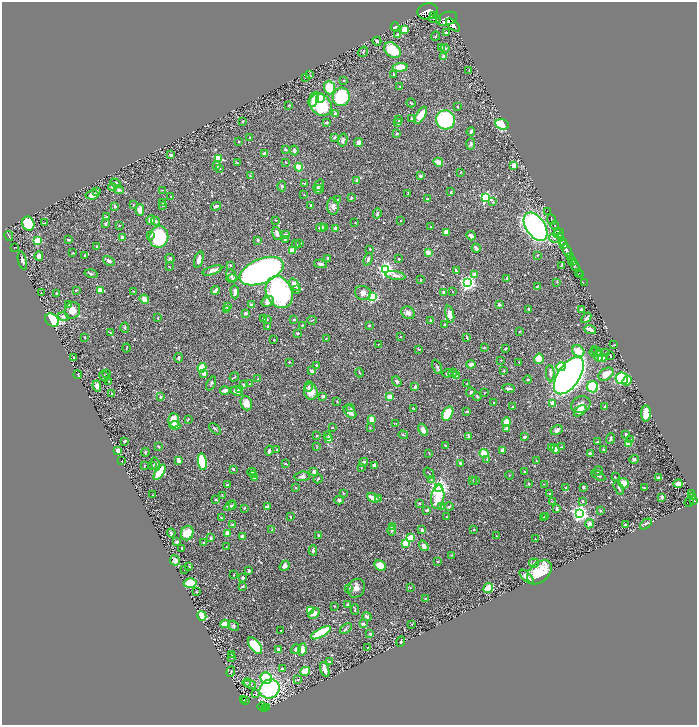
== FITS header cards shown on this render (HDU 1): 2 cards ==
NAXIS1  =                 1389
NAXIS2  =                 1445

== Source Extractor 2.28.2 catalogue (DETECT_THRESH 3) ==
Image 1389 x 1445 px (HDU 1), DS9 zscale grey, zoomed out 1/2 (1 PNG px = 2 x 2 image px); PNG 699 x 727 px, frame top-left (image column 1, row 1445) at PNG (2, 2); each listed source drawn as its Kron ellipse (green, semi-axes under 4 px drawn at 4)
Background 0.711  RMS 0.014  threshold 0.0426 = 3 sigma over >= 5 px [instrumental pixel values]
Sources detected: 643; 28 cannot appear on this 1/2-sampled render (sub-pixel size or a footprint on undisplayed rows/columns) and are neither listed nor drawn; of the other 615, the 500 brightest by FLUX_AUTO listed and drawn (115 fainter detections omitted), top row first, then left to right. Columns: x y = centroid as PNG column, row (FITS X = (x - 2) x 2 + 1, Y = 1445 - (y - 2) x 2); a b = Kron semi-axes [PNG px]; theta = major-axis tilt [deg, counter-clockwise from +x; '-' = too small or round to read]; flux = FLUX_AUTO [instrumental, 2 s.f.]
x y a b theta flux
428 11 10 8 11 6300
433 16 4 3 - 1600
435 19 6 2 -7 900
447 19 11 6 20 8200
453 25 8 4 -42 5500
395 27 4 2 - 6.3
404 29 4 3 - 32
446 33 2 2 - 15
397 35 3 2 - 5.6
436 36 4 2 - 2
377 41 4 3 - 5.5
442 47 2 2 - 2.1
445 48 4 2 - 5.5
392 50 9 6 -39 89
363 52 5 3 - 3.1
444 57 4 3 - 8.5
400 67 7 4 5 52
469 71 4 2 - 1.5
394 74 3 3 - 2.3
310 75 3 2 - 1.5
306 77 3 2 - 1.7
344 81 2 2 - 4.4
400 87 3 2 - 1.6
329 88 7 5 -86 89
341 97 9 8 - 180
320 98 5 4 - 34
314 99 8 4 72 29
411 103 5 3 - 2.9
289 105 4 2 - 2
321 105 12 10 -46 230
458 107 3 2 - 2.6
336 114 3 3 - 9.4
421 115 9 4 58 45
411 118 4 2 - 2.5
399 120 3 2 - 1.4
445 120 9 9 - 260
242 121 3 2 - 3.5
326 122 3 2 - 7.2
398 123 3 2 - 5.2
502 124 7 5 -22 140
471 132 4 2 - 4.8
397 134 4 2 - 3.2
250 137 2 2 - 1.7
334 138 4 2 - 2.3
343 140 7 4 77 8.6
239 141 2 2 - 2.6
358 142 4 4 - 13
471 144 6 4 86 6.4
285 149 4 3 - 3.5
294 150 5 3 - 9
265 154 3 3 - 14
171 155 3 2 - 4.2
219 158 3 3 - 150
237 162 4 2 - 2.7
286 162 2 2 - 1.8
438 162 5 3 - 36
217 166 4 3 - 4.3
513 166 3 3 - 26
299 167 4 3 - 43
220 168 3 2 - 1.6
460 172 2 2 - 1.8
250 176 3 2 - 2.3
420 176 3 3 - 7.9
357 181 3 2 - 8.5
116 183 6 4 -33 9
305 183 4 3 - 4.2
319 185 6 3 52 6.6
282 186 5 4 - 4.1
112 187 4 3 - 4
319 189 5 3 - 12
119 190 5 3 - 4.2
162 190 3 2 - 1.8
97 191 3 2 - 6.5
451 192 4 2 - 1.7
408 193 3 3 - 2.4
92 195 6 4 11 15
304 195 3 2 - 1.8
170 196 3 2 - 1.6
351 198 4 2 - 4.2
486 198 3 3 - 330
427 199 3 2 - 4.1
337 200 3 2 - 2.8
493 202 3 3 - 2.7
163 203 3 2 - 1.6
133 205 3 2 - 1.7
311 205 2 2 - 4.4
115 206 4 3 - 4.5
163 206 3 2 - 1.5
216 206 5 3 - 7.5
333 206 8 6 -82 12
140 210 6 4 89 19
547 211 2 1 - 31
377 214 5 3 - 4
107 217 3 2 - 2.6
151 220 5 4 - 17
276 220 3 3 - 1.6
551 220 6 2 -67 2000
155 221 4 3 - 5
401 221 2 2 - 3.2
355 222 2 2 - 2.1
44 223 3 2 - 1.7
28 224 7 6 - 94
105 224 2 2 - 10
119 225 2 2 - 1.6
555 226 5 2 - 1400
325 227 3 3 - 3.7
431 227 2 2 - 1.9
535 227 15 9 -55 750
321 228 5 3 - 11
335 229 2 2 - 21
557 231 3 2 - 400
446 232 4 4 - 21
277 234 7 3 -73 16
559 234 5 2 - 200
150 235 4 3 - 3.5
286 235 3 3 - 7.3
9 236 5 1 - 3.4
471 236 5 3 - 11
560 236 4 2 - 670
122 237 2 2 - 14
159 237 11 9 79 220
554 238 5 4 - 5.1
285 239 4 2 - 1.8
68 240 3 2 - 3.8
258 240 3 2 - 4.4
37 241 3 3 - 120
563 241 3 3 - 670
300 243 3 2 - 2.6
296 244 4 2 - 3
563 244 3 3 - 610
97 246 4 2 - 1.8
15 247 2 1 - 1.5
476 248 5 2 - 12
370 249 2 2 - 2.3
293 250 4 3 - 35
567 250 6 2 -67 3700
428 252 3 3 - 15
73 253 3 2 - 3.2
85 255 2 2 - 2.3
537 255 3 2 - 1.8
39 256 5 3 - 10
570 256 2 2 - 450
328 258 3 2 - 2.1
170 259 5 4 - 3.7
368 259 6 4 66 6.6
399 259 3 2 - 2.3
572 259 3 2 - 680
199 260 8 4 72 17
22 261 9 3 -76 10
109 261 6 4 -32 8.6
573 261 2 1 - 410
320 264 6 3 -10 11
230 265 3 3 - 3.4
561 265 3 1 - 2.3
575 266 5 2 - 360
169 267 2 2 - 1.4
212 270 10 4 19 16
386 270 4 4 - 890
456 270 4 3 - 3.2
261 271 23 12 22 1400
579 273 2 2 - 67
91 274 7 3 -15 6
231 275 7 4 -64 9.3
395 275 10 3 -10 11
475 275 4 3 - 31
580 275 2 1 - 22
232 279 5 3 - 3.2
507 279 4 2 - 8.4
421 280 2 2 - 1.8
557 282 3 2 - 1.8
467 283 4 4 - 880
584 283 2 1 - 17
294 285 7 4 -55 27
537 287 3 3 - 2
76 290 3 2 - 1.9
100 290 3 3 - 21
215 290 4 3 - 11
297 290 3 3 - 2.4
134 291 3 2 - 1.6
235 292 7 3 -86 12
279 292 16 13 -64 360
452 292 2 1 - 1.7
41 293 2 1 - 1.5
56 293 2 2 - 1.5
363 293 8 7 - 13
444 293 4 3 - 11
373 297 3 3 - 260
144 299 5 4 - 24
268 301 6 5 - 18
68 304 3 3 - 4
252 305 4 2 - 7
499 305 2 2 - 19
227 307 4 3 - 8.5
529 309 4 2 - 3
581 309 2 2 - 16
72 310 8 7 - 25
226 310 3 3 - 4.5
245 313 3 2 - 6.5
408 313 7 6 - 13
450 314 8 4 -76 27
63 317 5 3 - 11
158 318 2 2 - 1.5
586 318 6 3 49 5.4
264 319 4 3 - 9.7
267 319 3 3 - 2.4
52 320 8 5 -40 230
294 320 4 3 - 5.1
312 320 5 1 - 1.6
430 320 3 3 - 3.4
302 325 2 2 - 3
369 325 2 2 - 3
445 325 2 2 - 3.5
268 327 3 2 - 4.9
125 328 5 3 - 2.3
590 329 6 2 -23 15
520 331 3 2 - 1.7
110 333 3 2 - 1.6
297 333 4 3 - 2.5
400 336 2 2 - 1.4
84 337 2 2 - 2.8
467 338 2 2 - 2.6
326 339 3 2 - 1.4
274 340 2 2 - 1.9
378 344 2 1 - 1.6
613 345 4 2 - 1.8
484 347 4 3 - 2.6
126 348 4 2 - 2.1
419 349 4 3 - 2.2
505 349 3 2 - 5.7
578 351 6 5 - 44
597 351 6 3 -46 4.9
594 352 4 3 - 3.3
606 352 3 3 - 1.9
598 356 5 4 - 20
610 356 4 1 - 2.4
74 358 2 2 - 2.3
179 358 4 3 - 3.6
602 358 4 3 - 29
539 359 5 4 - 59
501 360 3 2 - 1.9
289 362 3 2 - 1.6
519 362 3 2 - 1.6
471 364 4 3 - 19
316 365 2 2 - 4.2
437 367 7 2 -64 4.2
561 367 5 4 - 41
202 368 5 4 - 94
312 371 4 3 - 4.9
504 371 2 2 - 2.2
106 373 2 2 - 2
204 373 4 3 - 14
359 373 4 2 - 2.9
448 373 5 3 - 7.1
453 373 4 4 - 5.7
550 373 8 4 -86 8.3
606 374 8 5 34 34
78 375 4 1 - 4.2
104 376 6 2 -59 3.7
456 376 3 3 - 15
569 376 21 11 56 2700
234 377 5 3 - 2.6
622 378 6 6 - 160
258 379 3 3 - 2
528 379 4 3 - 2.1
109 381 3 2 - 1.6
397 381 6 4 -54 5.7
627 381 5 4 - 27
211 383 7 3 65 3.7
243 384 3 2 - 3.2
250 384 2 2 - 2.2
467 384 2 2 - 1.8
97 386 5 4 - 13
309 387 5 4 - 4.1
415 387 4 3 - 9.3
593 387 5 5 - 240
508 388 6 2 -9 6.1
239 389 3 3 - 6.3
225 390 5 3 - 14
237 391 6 3 -24 20
311 391 8 7 - 39
471 392 5 3 - 3.2
484 393 2 2 - 1.4
112 394 2 2 - 5.7
323 396 2 2 - 13
477 396 4 3 - 2.3
160 397 4 3 - 3.7
389 397 4 3 - 20
337 402 2 2 - 2.6
494 402 2 2 - 2.3
246 403 7 5 -69 21
553 404 3 2 - 47
581 405 10 8 22 24
512 407 2 2 - 7.5
605 407 4 2 - 2.5
351 408 3 2 - 5.4
414 409 3 3 - 1.6
467 411 3 2 - 2.3
580 411 7 4 39 25
350 412 7 5 -50 13
646 413 8 5 89 52
448 414 7 5 62 100
188 419 3 2 - 2
174 420 7 5 -87 34
372 420 4 3 - 33
506 422 4 3 - 38
396 424 3 2 - 1.7
175 425 5 4 - 68
332 427 2 2 - 1.9
370 428 3 3 - 1.9
506 428 4 3 - 7.4
215 429 7 2 -43 4.1
423 430 6 3 -59 19
556 430 6 4 28 9.8
626 434 3 2 - 7.2
317 435 2 2 - 4.1
328 435 4 3 - 2.5
403 435 5 2 - 2.6
469 436 4 2 - 3.4
524 437 3 2 - 6.4
610 438 5 3 - 4.2
329 439 4 3 - 20
630 439 4 3 - 2.7
124 441 3 2 - 3.5
597 442 4 2 - 2.5
629 443 4 3 - 20
445 445 3 2 - 1.9
158 446 2 2 - 4
317 446 3 1 - 1.5
551 447 4 3 - 3.2
561 447 4 3 - 2.2
555 449 4 3 - 16
277 450 3 3 - 2.6
503 450 4 4 - 13
604 450 3 2 - 6.3
118 451 4 3 - 43
269 451 5 2 - 7.6
145 452 4 3 - 2.1
429 453 2 2 - 1.9
484 453 4 4 - 50
590 453 2 2 - 6.5
487 459 3 3 - 2.6
634 459 5 4 - 5.1
178 460 4 2 - 21
122 461 2 2 - 1.8
536 461 2 2 - 1.9
202 462 8 4 -81 170
363 462 4 3 - 6.7
460 463 3 3 - 5.5
156 464 6 3 -74 7.2
286 464 3 2 - 3
144 465 3 2 - 1.5
374 465 3 3 - 7
153 466 3 3 - 2.5
361 467 3 2 - 2
233 469 3 2 - 7
598 471 5 3 - 2.9
160 472 9 4 56 77
252 472 4 3 - 11
314 472 3 3 - 7.9
525 472 4 3 - 2.6
429 473 6 2 -52 2.8
253 475 3 3 - 2.6
509 475 4 2 - 1.6
302 476 8 5 5 9.7
598 476 8 3 -31 5.3
615 477 2 2 - 2
255 478 3 2 - 12
659 478 4 2 - 8.7
318 479 4 2 - 3.6
431 479 4 3 - 2.7
472 481 3 2 - 1.5
476 481 3 2 - 1.7
623 483 5 5 - 34
529 484 2 2 - 9.7
544 484 3 2 - 1.6
678 484 5 3 - 49
227 485 2 2 - 3.7
439 487 4 4 - 1200
583 487 4 3 - 3.8
296 488 2 2 - 1.7
566 488 3 3 - 2.2
619 488 7 3 -60 5.1
644 488 2 2 - 2.3
344 493 3 2 - 2.3
549 494 2 2 - 4.2
691 494 3 2 - 190
153 495 3 2 - 1.5
222 495 3 2 - 1.6
438 497 12 6 83 69
662 497 3 3 - 5
692 497 3 2 - 290
373 498 6 3 -28 45
378 499 4 3 - 14
216 500 4 3 - 2.9
339 500 5 4 - 5.7
582 501 3 3 - 3.1
689 501 6 3 71 300
694 501 4 2 - 550
552 502 3 3 - 2.3
419 503 2 2 - 3.9
232 505 3 3 - 2.6
230 506 6 2 37 4.3
449 506 4 2 - 3.6
267 507 4 2 - 8.6
441 507 4 3 - 6.9
244 508 2 2 - 3.4
557 509 4 2 - 8.3
427 510 3 2 - 5.1
600 510 3 2 - 3.3
579 513 4 4 - 1100
545 516 3 2 - 2.4
290 517 3 2 - 2.6
446 517 2 2 - 2.7
221 518 4 2 - 2.8
543 518 4 3 - 3.1
589 524 4 3 - 21
646 524 7 3 39 3.6
232 525 3 2 - 3.6
625 525 4 2 - 3.3
393 527 3 3 - 23
272 530 3 2 - 2.5
392 530 5 4 - 4.2
422 530 4 2 - 6.2
474 530 3 2 - 1.7
171 533 4 3 - 4.3
187 533 7 6 - 69
227 533 3 3 - 27
318 535 3 3 - 2.4
496 536 2 2 - 1.5
243 537 3 3 - 16
211 538 3 2 - 6
411 538 3 3 - 140
535 539 2 2 - 2.1
177 542 3 2 - 6.5
203 542 3 2 - 2
405 543 3 3 - 140
424 546 6 4 -54 11
226 547 4 2 - 2.2
182 548 3 2 - 3.4
313 550 5 2 - 6.1
451 555 3 3 - 1.7
175 560 5 4 - 10
438 562 3 2 - 1.5
534 563 5 4 - 6.2
189 566 2 2 - 1.7
285 566 5 4 - 9.7
380 566 6 4 -33 33
185 569 2 2 - 2
249 571 3 2 - 5.6
539 572 14 9 44 110
233 575 2 2 - 1.5
527 577 9 3 -45 26
243 578 4 3 - 7.9
190 583 6 5 - 85
243 586 4 2 - 3.3
349 588 3 3 - 2.5
356 588 10 8 60 15
410 588 3 2 - 2.1
488 588 5 4 - 40
196 592 3 2 - 2.2
425 598 3 2 - 1.9
347 605 2 2 - 5.6
334 606 3 2 - 1.4
310 610 4 3 - 60
355 610 5 3 - 2.8
314 613 6 3 41 15
202 616 5 4 - 100
367 617 4 2 - 8.5
225 624 4 3 - 50
363 624 3 2 - 5.9
412 624 2 2 - 1.8
233 626 6 4 -34 4.9
346 629 7 3 34 3.6
281 631 2 2 - 1.7
321 633 11 4 30 110
370 633 3 2 - 2.6
401 642 5 2 - 3.6
255 646 9 5 -52 120
368 647 2 2 - 1.5
296 649 5 4 - 9.1
279 650 4 3 - 11
302 650 6 3 83 21
232 654 3 2 - 3.5
232 658 4 3 - 2.6
329 662 3 2 - 4.4
282 668 4 3 - 4.2
325 669 8 3 -71 25
305 671 5 3 - 87
231 672 5 3 - 2.7
266 678 6 5 - 170
298 679 4 3 - 2.3
247 682 4 3 - 3.6
250 684 6 3 -26 4.4
270 689 10 9 - 330
255 694 3 2 - 2.2
243 700 4 2 - 110
245 701 2 1 - 25
262 707 4 2 - 48
266 707 2 2 - 9.3
264 709 2 2 - 85
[115 fainter detections neither listed nor drawn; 28 sub-pixel or undisplayed-footprint detections neither listed nor drawn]